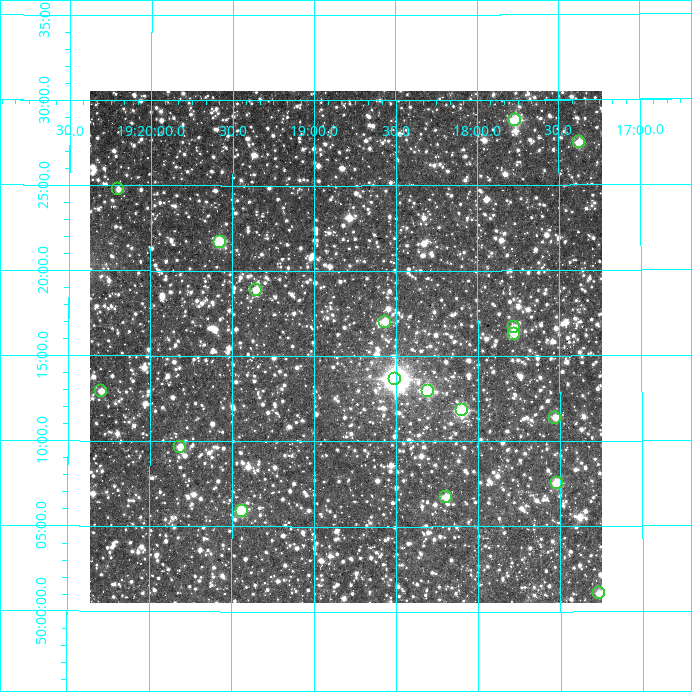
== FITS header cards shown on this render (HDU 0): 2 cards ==
NAXIS1  =                  512
NAXIS2  =                  512

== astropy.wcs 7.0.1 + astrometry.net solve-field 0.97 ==
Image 512 x 512 px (HDU 0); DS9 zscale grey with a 90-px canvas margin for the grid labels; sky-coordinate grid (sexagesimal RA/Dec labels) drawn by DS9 from the SOLVED WCS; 18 Tycho-2 reference stars matched to detected sources circled (green)
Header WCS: RA---TAN/DEC--TAN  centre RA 19:18:48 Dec +50:16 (289.70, +50.26 deg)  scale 3.52 arcsec/px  FOV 30.0' x 30.0'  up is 0 deg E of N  parity normal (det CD < 0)
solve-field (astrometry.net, Tycho-2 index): VERIFIED the header's WCS against the Tycho-2 star catalogue (18 matches, 0 conflicts) and refined it, rather than solving blind
Solved WCS: RA---TAN-SIP/DEC--TAN-SIP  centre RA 19:18:48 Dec +50:16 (289.70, +50.26 deg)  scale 3.52 arcsec/px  FOV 30.0' x 30.0'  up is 0 deg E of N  parity normal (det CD < 0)
The solver's refit moves the header's centre by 0.84 arcsec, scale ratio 0.9999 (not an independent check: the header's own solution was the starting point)
Tycho-2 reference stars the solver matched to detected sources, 18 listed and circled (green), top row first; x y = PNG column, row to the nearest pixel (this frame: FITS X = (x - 90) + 1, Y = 512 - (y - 91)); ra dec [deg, ICRS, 3 dp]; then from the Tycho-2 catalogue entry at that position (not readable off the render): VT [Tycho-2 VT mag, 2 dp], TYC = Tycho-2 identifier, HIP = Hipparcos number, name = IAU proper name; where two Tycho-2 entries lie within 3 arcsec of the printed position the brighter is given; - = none
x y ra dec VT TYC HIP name
515 120 289.441 +50.480 9.38 3550-115-1 - -
579 142 289.343 +50.458 10.87 3550-1-1 - -
118 189 290.050 +50.413 12.22 3551-746-1 - -
220 242 289.894 +50.362 9.97 3551-1792-1 - -
256 290 289.838 +50.314 10.92 3551-66-1 - -
385 322 289.641 +50.283 10.24 3550-1782-1 - -
514 327 289.445 +50.278 11.00 3550-263-1 - -
514 334 289.444 +50.271 10.67 3550-39-1 - -
395 379 289.626 +50.228 7.68 3550-453-1 94880 -
101 391 290.074 +50.215 11.62 3551-1280-1 - -
428 391 289.575 +50.216 9.53 3550-1632-1 - -
462 410 289.524 +50.197 9.74 3550-697-1 - -
555 418 289.381 +50.189 10.94 3550-117-1 - -
180 447 289.954 +50.161 11.25 3551-934-1 - -
557 483 289.380 +50.125 10.97 3550-311-1 - -
446 497 289.549 +50.112 11.26 3550-621-1 - -
242 511 289.860 +50.099 10.64 3551-1741-1 - -
599 593 289.317 +50.018 11.41 3550-805-1 - -